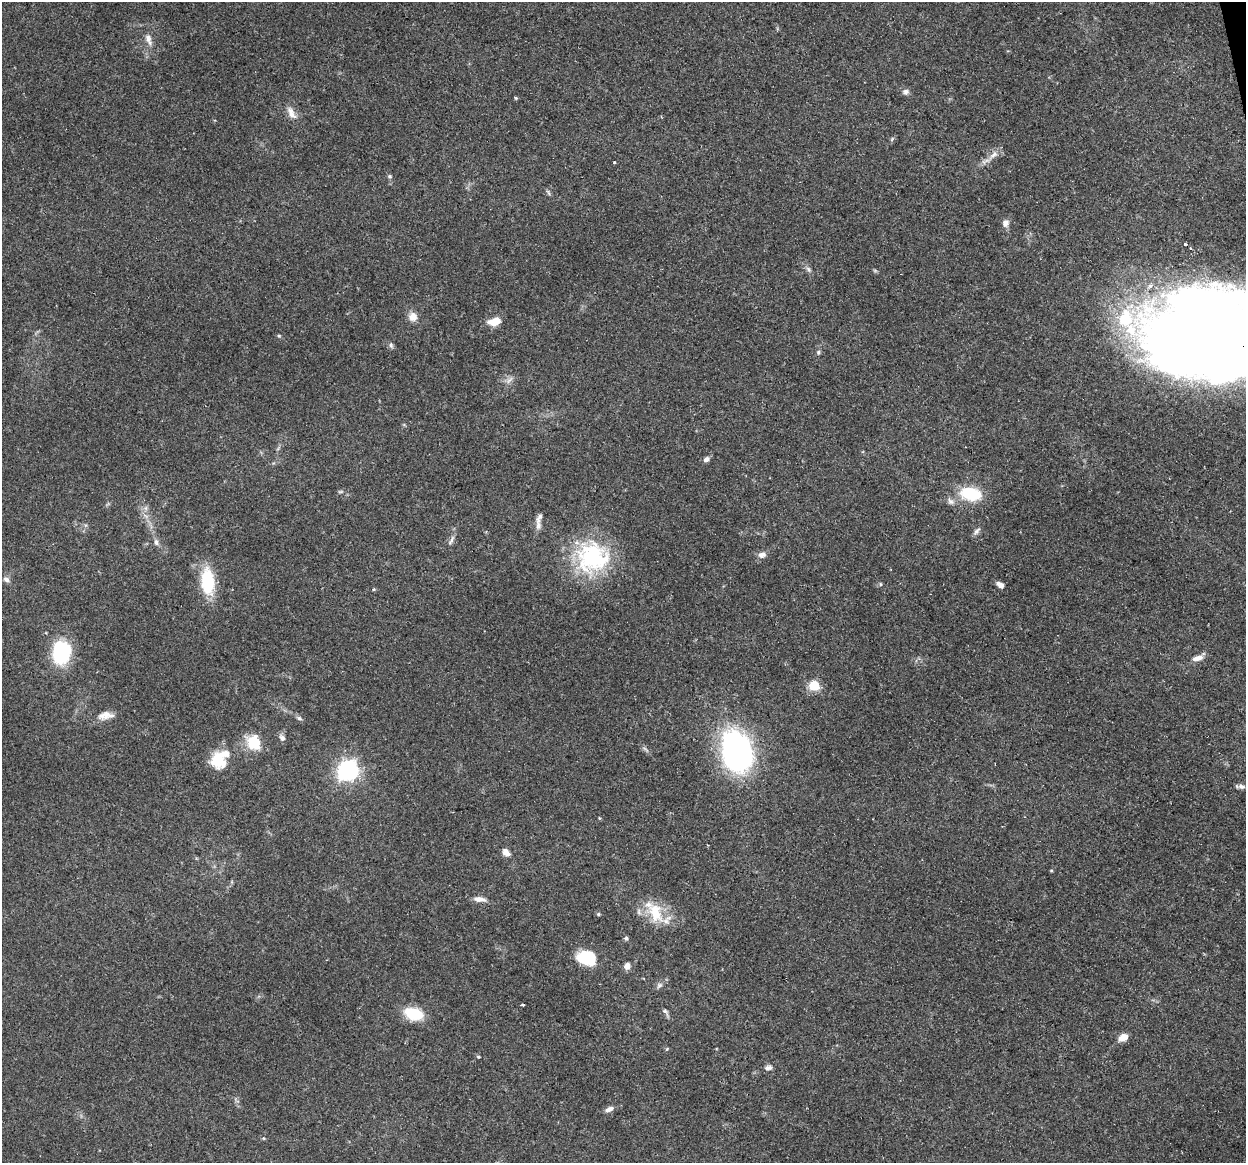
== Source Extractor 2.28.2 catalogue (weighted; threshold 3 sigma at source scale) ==
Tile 10 of 4 x 4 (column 2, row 3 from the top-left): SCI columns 1245-2488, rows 1246-2406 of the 4977 x 4761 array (HDU 1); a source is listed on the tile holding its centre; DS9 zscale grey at full resolution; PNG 1248 x 1165 px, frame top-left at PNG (2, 2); no overlay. Shown black and unused: <1% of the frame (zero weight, under 2 of 3 exposures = <1% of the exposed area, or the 3 px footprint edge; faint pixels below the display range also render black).
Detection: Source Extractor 2.28.2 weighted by HDU 2 'WHT'; one run over the whole footprint, this tile lists its part. Background 0.148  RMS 0.0061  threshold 0.0276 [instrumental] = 3 sigma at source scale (4.5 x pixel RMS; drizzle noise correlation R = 1.50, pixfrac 1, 0.0396/0.0396 arcsec/px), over >= 5 px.
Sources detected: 73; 1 too faint to see at this stretch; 4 inside a brighter object's white glare — not listed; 3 inside a brighter listed object's ellipse — not listed separately; the other 65 listed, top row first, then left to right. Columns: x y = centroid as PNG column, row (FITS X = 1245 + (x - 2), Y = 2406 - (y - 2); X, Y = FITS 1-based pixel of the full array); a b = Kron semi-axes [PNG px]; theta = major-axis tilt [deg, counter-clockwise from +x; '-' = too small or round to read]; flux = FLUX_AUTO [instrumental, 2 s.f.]
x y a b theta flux
148 38 15 9 -80 4.6
906 92 9 8 - 2.4
516 98 5 4 - 0.74
291 113 19 9 -58 5.9
892 139 7 4 54 0.99
993 155 22 7 43 5.6
614 162 3 3 - 0.7
390 176 6 5 - 1.1
548 192 9 3 -60 1.1
1005 223 9 8 - 3.3
1185 244 3 3 - 1.4
1190 248 3 2 - 0.76
808 269 9 6 -59 1.8
413 317 11 10 - 5.6
494 322 12 7 13 10
1212 332 105 58 -6 1400
279 336 5 4 - 0.81
391 345 8 5 -80 1.6
818 352 7 5 71 1.2
509 380 13 5 45 2.6
706 459 7 6 - 2.4
340 492 8 4 1 1
971 494 26 15 -9 27
951 501 11 7 -40 2.8
145 508 7 6 - 1.9
538 520 12 8 85 3.2
977 531 12 6 48 2.2
451 540 14 5 61 2.5
156 542 10 7 -74 2.3
762 555 10 7 15 3.5
592 558 43 41 16 70
6 579 9 7 -29 2.5
208 582 27 13 -85 34
880 584 5 3 - 0.7
1000 585 8 5 -35 3.3
374 589 5 3 - 0.65
62 652 19 14 77 69
1198 658 16 7 25 4.8
814 685 6 5 - 41
105 716 22 11 8 6.9
299 718 9 5 -24 1.5
282 738 9 7 -54 2.4
254 742 15 12 -51 21
736 749 46 28 -67 150
218 760 18 16 -63 18
348 770 8 8 - 270
1241 786 10 7 -13 2.5
599 818 5 3 - 0.51
506 852 8 5 -43 5.7
1051 870 5 3 - 0.55
480 899 17 7 -6 4.2
655 913 31 20 -67 22
598 914 5 4 - 0.97
626 938 6 6 - 1.1
587 958 19 14 -11 25
627 966 7 6 - 3.7
659 985 9 7 36 2.1
522 1005 3 3 - 1.3
666 1012 14 5 -61 1.9
413 1014 16 10 -16 26
1123 1037 9 6 30 7.2
667 1049 5 5 - 0.77
478 1057 5 4 - 0.69
768 1067 10 6 7 2.4
609 1109 13 6 22 3.1
Overlapping masked pixels (flux is a lower limit): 1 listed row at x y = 1212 332
Isophote crosses this tile's border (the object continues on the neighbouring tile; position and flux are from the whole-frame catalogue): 1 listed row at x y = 1212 332